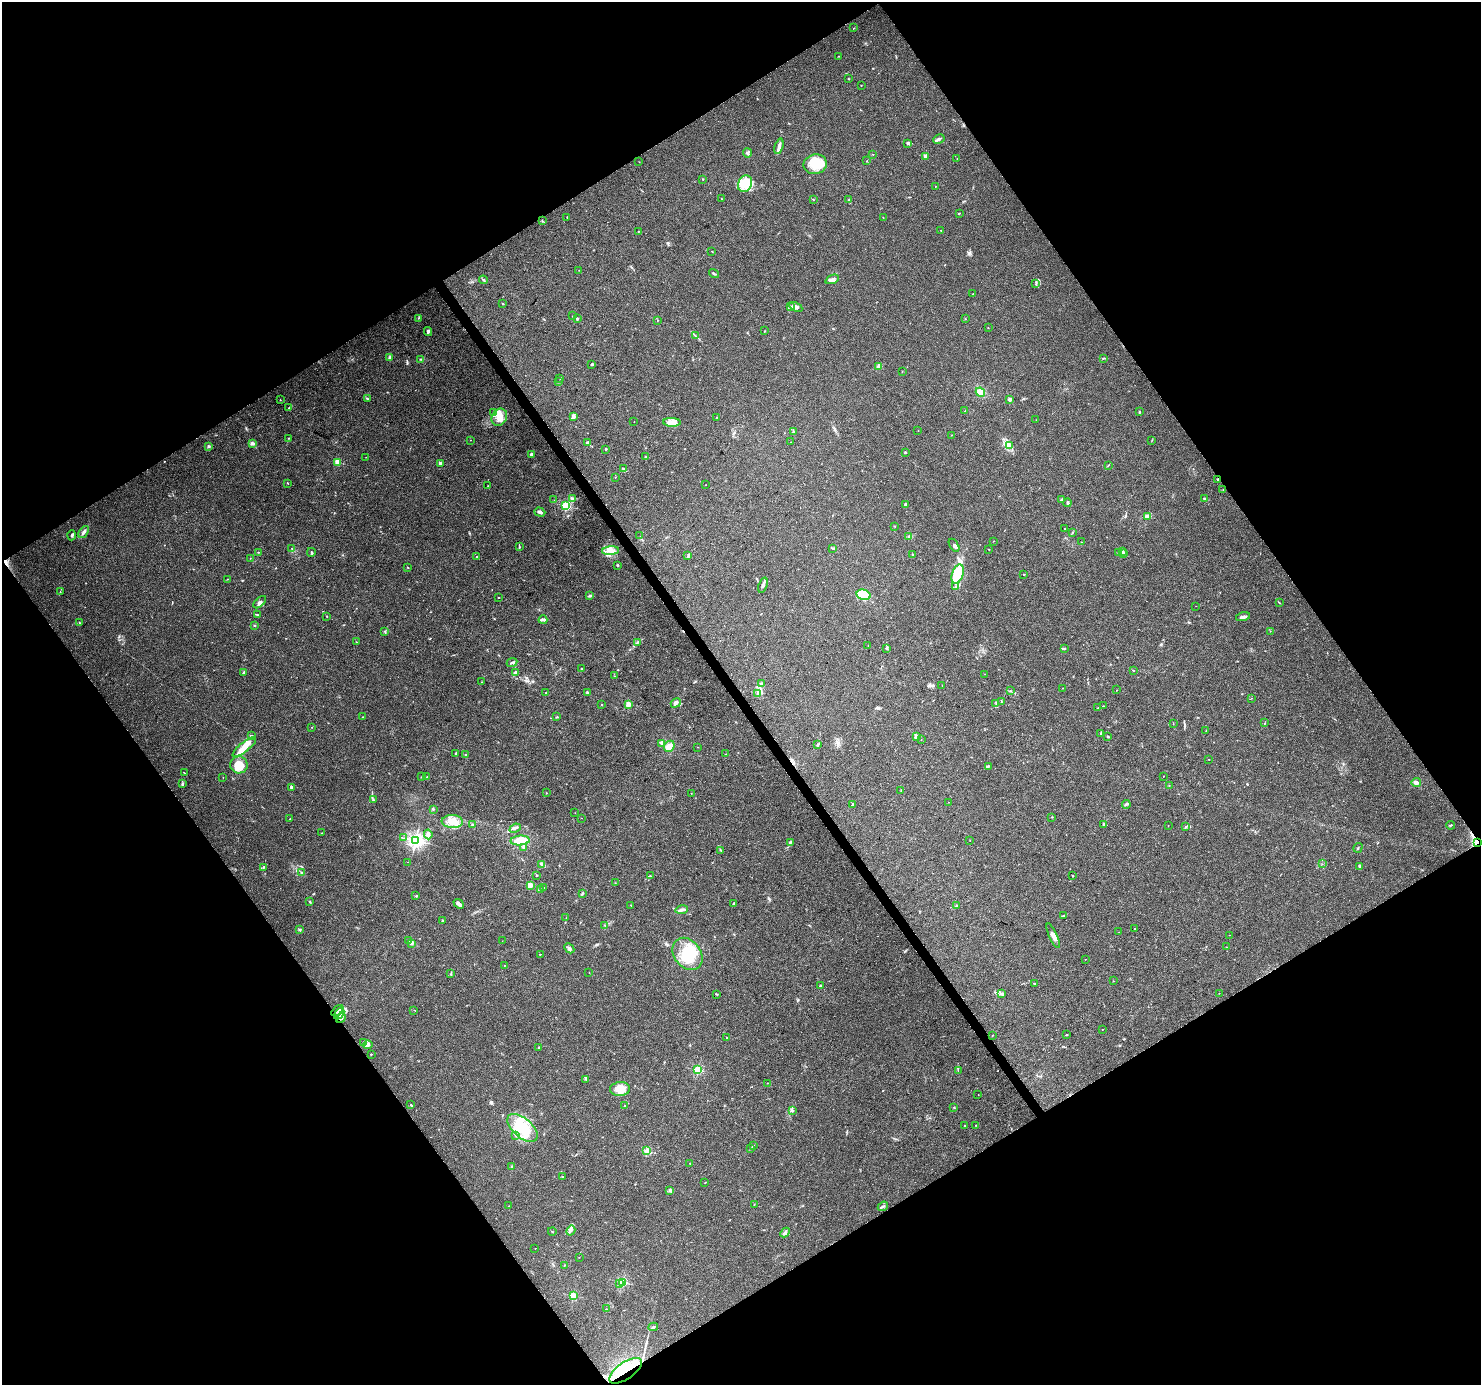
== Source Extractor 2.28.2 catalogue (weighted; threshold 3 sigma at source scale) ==
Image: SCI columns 6-5921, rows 186-5717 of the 5921 x 5841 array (HDU 1 of 3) = the unmasked area's bounding box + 8 px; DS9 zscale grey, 4 x 4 block average (1 PNG px = mean of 4 x 4 image px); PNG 1483 x 1387 px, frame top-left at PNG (2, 2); each listed source drawn as its Kron ellipse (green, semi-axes under 4 px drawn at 4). Shown black and unused: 49% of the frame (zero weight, under 3 of 4 exposures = <1% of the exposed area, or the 3 px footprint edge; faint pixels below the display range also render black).
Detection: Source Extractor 2.28.2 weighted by HDU 2 'WHT'. Background 0.0778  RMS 0.0047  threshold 0.0213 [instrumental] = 3 sigma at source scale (4.5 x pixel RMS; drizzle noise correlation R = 1.50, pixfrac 1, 0.0396/0.0396 arcsec/px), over >= 5 px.
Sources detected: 374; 5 inside a brighter object's white glare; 3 cosmic-ray / hot-pixel residue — neither listed nor drawn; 7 coinciding with a brighter row at this scale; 25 inside a brighter listed object's ellipse — not listed separately; the other 334 listed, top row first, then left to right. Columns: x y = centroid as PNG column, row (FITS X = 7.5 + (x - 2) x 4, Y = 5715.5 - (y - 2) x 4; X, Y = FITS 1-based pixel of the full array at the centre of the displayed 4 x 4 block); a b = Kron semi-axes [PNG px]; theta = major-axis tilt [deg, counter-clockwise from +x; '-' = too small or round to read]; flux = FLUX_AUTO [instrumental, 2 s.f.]
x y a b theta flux
854 28 2 2 - 0.8
838 56 2 2 - 1
849 79 2 2 - 0.97
861 85 2 2 - 0.81
939 139 6 2 27 6.4
908 143 4 3 - 5
779 146 8 3 74 11
747 153 4 3 - 4.7
873 154 2 2 - 1.2
925 156 2 2 - 40
957 159 2 2 - 0.64
867 161 2 2 - 0.71
639 162 2 2 - 0.41
815 164 11 10 - 77
703 179 2 2 - 2.2
745 184 8 7 - 30
935 186 2 2 - 1.3
721 199 2 2 - 0.66
813 199 2 2 - 0.96
849 200 3 2 - 1.9
959 213 2 2 - 1.8
567 217 2 2 - 1.1
883 217 2 2 - 0.59
542 221 2 2 - 1.9
941 230 2 2 - 0.66
639 231 2 2 - 0.8
712 251 2 2 - 1
579 270 2 2 - 0.7
714 273 5 2 - 3.3
832 279 7 4 22 8.9
483 280 4 2 - 3
1036 284 2 2 - 1.8
972 294 2 2 - 1.1
503 303 2 2 - 1.5
790 306 2 2 - 1.4
796 307 7 3 -29 7.4
573 316 2 2 - 1.3
418 318 2 2 - 1.4
577 319 2 2 - 15
965 319 2 2 - 1
658 320 2 2 - 1.7
988 328 2 2 - 0.99
765 331 2 2 - 1.2
428 332 4 3 - 6.9
696 336 3 2 - 2.4
390 357 3 3 - 4.2
1103 358 2 2 - 3.7
421 359 2 2 - 1
592 364 3 2 - 3
879 366 4 3 - 6
902 372 2 2 - 1.2
560 378 2 2 - 0.63
558 382 3 2 - 2.4
980 392 5 4 - 17
367 399 2 2 - 1.7
1010 399 2 2 - 33
280 400 2 2 - 1.2
289 407 3 2 - 1
965 411 3 2 - 1.5
1139 412 2 2 - 2.1
494 413 4 3 - 6.1
499 417 9 7 60 32
573 417 4 3 - 5.4
717 417 2 2 - 0.82
1036 420 2 2 - 0.69
634 422 2 2 - 1
672 422 9 4 -2 17
918 430 2 2 - 0.93
793 432 2 2 - 1.9
951 435 2 2 - 0.75
288 438 3 2 - 1.1
470 440 2 2 - 1.4
1152 440 2 2 - 0.69
588 442 4 2 - 4.2
790 442 2 2 - 0.73
252 443 4 3 - 5.8
1009 445 4 2 - 5.8
209 446 3 2 - 3.7
606 449 3 2 - 2.6
905 452 2 2 - 8.7
531 454 2 2 - 15
366 457 2 2 - 0.72
646 457 2 2 - 1.5
337 462 2 2 - 99
440 463 2 2 - 34
1108 465 2 2 - 1.4
624 469 4 3 - 4.7
615 477 2 2 - 1
1218 479 2 2 - 3.1
287 483 2 2 - 0.85
706 485 2 2 - 0.7
488 486 2 2 - 0.56
1223 490 2 2 - 0.91
572 498 4 2 - 3.7
1205 498 2 2 - 2.1
1062 499 3 2 - 4.3
554 500 2 2 - 0.78
1068 503 4 2 - 4
906 505 4 3 - 4.6
566 506 2 2 - 340
540 512 6 2 -19 8.6
1147 516 4 2 - 9.4
895 526 2 2 - 0.93
1065 529 2 2 - 1.2
84 532 7 3 52 7.3
1072 533 2 2 - 1.9
72 535 5 2 - 3.5
640 536 2 2 - 0.66
909 536 2 2 - 2.3
993 541 2 2 - 0.86
1081 542 2 2 - 0.71
954 545 7 2 -57 5.9
519 547 2 2 - 1.5
292 548 2 2 - 1.1
833 548 3 2 - 3
989 549 2 2 - 2
611 551 8 4 4 17
1122 551 4 2 - 4.8
258 552 2 2 - 1.2
311 552 4 2 - 3
1119 553 3 2 - 3.8
1124 553 2 2 - 5.9
913 554 2 2 - 2.4
477 556 2 2 - 3
688 556 4 2 - 3.4
250 558 2 2 - 1.5
617 565 4 2 - 2.1
407 567 2 2 - 1.2
958 574 10 5 71 100
1024 574 2 2 - 2.7
227 579 2 2 - 0.93
763 585 8 2 70 8.8
956 586 2 2 - 2.6
60 592 2 2 - 1.3
864 595 7 5 -15 100
589 596 3 2 - 3.6
499 598 2 2 - 2.5
260 602 8 3 44 8.4
1279 603 3 2 - 1.2
1196 606 2 2 - 0.52
257 615 2 2 - 1.9
327 616 2 2 - 0.96
1243 617 7 3 14 8.2
543 620 4 2 - 3.9
79 623 2 2 - 1.1
254 625 2 2 - 1.5
385 631 2 2 - 0.94
1270 631 2 2 - 0.87
356 642 2 2 - 0.89
637 642 2 2 - 2.1
868 645 2 2 - 0.48
887 648 4 2 - 2.7
1064 649 4 2 - 2.9
512 662 5 2 - 5.4
581 669 2 2 - 1.4
1133 670 2 2 - 1.7
244 672 3 2 - 3.5
515 673 4 3 - 7.2
985 674 2 2 - 0.54
614 676 2 2 - 0.91
481 682 2 2 - 0.86
761 683 2 2 - 1.8
942 685 2 2 - 1.1
1063 688 2 2 - 1.1
1116 690 2 2 - 0.64
1010 691 3 2 - 2.2
546 693 2 2 - 1.4
588 693 3 2 - 6.3
757 694 2 2 - 1.3
1252 698 2 2 - 0.63
1001 702 2 2 - 1.1
676 703 5 3 - 11
996 703 3 2 - 2.6
628 704 2 2 - 88
602 705 2 2 - 1.1
1103 706 2 2 - 0.9
1098 708 3 2 - 0.91
362 717 2 2 - 1.3
557 717 3 2 - 1.9
1265 723 2 2 - 0.81
1173 724 2 2 - 0.91
312 727 2 2 - 1.3
1206 730 2 2 - 0.72
1101 734 3 2 - 2.4
251 735 3 2 - 2.2
916 736 3 3 - 4.7
1108 736 3 2 - 2.9
921 740 2 2 - 0.73
661 743 2 2 - 3.4
818 745 4 2 - 2.6
669 746 6 5 - 20
244 747 14 4 39 29
698 747 2 2 - 0.6
455 754 3 2 - 2.4
726 754 2 2 - 2.5
466 755 2 2 - 8.5
1209 759 2 2 - 0.86
239 765 9 8 - 46
988 766 2 2 - 1.7
184 773 2 2 - 1
1163 776 2 2 - 0.87
223 777 2 2 - 0.61
421 777 2 2 - 1.1
427 777 2 2 - 2.7
1416 783 5 3 - 7.6
182 784 3 2 - 4.5
1169 785 2 2 - 1.1
291 788 4 2 - 5.1
901 790 2 2 - 0.93
546 793 2 2 - 2.4
691 793 2 2 - 0.62
373 800 3 2 - 2.1
948 802 2 2 - 0.7
1126 804 4 2 - 4.2
853 805 3 2 - 1.9
434 809 2 2 - 1.6
575 813 2 2 - 0.7
1052 817 2 2 - 1.1
581 818 2 2 - 0.86
290 819 2 2 - 0.75
452 821 11 6 -4 37
1104 824 2 2 - 16
472 825 2 2 - 3.7
1168 825 2 2 - 0.64
1450 825 4 2 - 2.2
1186 826 2 2 - 0.83
515 828 6 2 23 6
321 833 2 2 - 0.81
428 834 5 3 - 10
404 838 3 2 - 1.5
415 840 2 2 - 1000
520 841 9 5 4 36
970 841 2 2 - 0.58
790 842 3 2 - 2.8
1478 842 4 2 - 4
523 847 3 2 - 2.5
1358 848 5 2 - 2.1
721 850 2 2 - 1.4
407 862 2 2 - 0.79
541 864 3 2 - 2.9
1322 864 2 2 - 1
1360 866 3 2 - 7.5
263 867 2 2 - 2.2
302 873 2 2 - 0.94
537 876 2 2 - 1.2
650 876 2 2 - 0.9
1073 876 2 2 - 3.2
615 883 2 2 - 0.72
530 885 2 2 - 84
544 888 4 2 - 1.5
540 889 3 2 - 2
582 893 3 2 - 2.9
416 896 2 2 - 2.6
310 902 2 2 - 1.6
734 903 3 2 - 3.2
459 904 6 3 -41 8.4
631 905 2 2 - 2.7
956 906 3 2 - 4.8
682 910 6 3 9 7.7
1063 916 3 2 - 3.5
566 918 2 2 - 0.57
443 920 2 2 - 13
605 925 2 2 - 1.7
1135 928 2 2 - 1.6
300 930 3 2 - 3.1
1119 932 2 2 - 0.51
1229 935 2 2 - 0.73
1053 936 13 3 -66 13
408 940 3 3 - 7.8
502 941 2 2 - 0.51
411 943 4 2 - 2.6
1226 947 2 2 - 1.2
569 948 5 3 - 6.4
540 954 2 2 - 1.7
688 954 17 13 -53 84
1085 959 2 2 - 0.65
504 965 2 2 - 1.7
589 972 2 2 - 0.56
451 974 2 2 - 1.5
1113 981 2 2 - 0.75
1034 984 3 2 - 2
820 985 2 2 - 1.9
1219 993 2 2 - 0.78
716 994 3 2 - 1.8
1001 994 3 2 - 4.1
414 1010 2 2 - 0.79
337 1011 7 2 41 8.2
339 1013 6 3 57 13
341 1018 5 3 - 6.5
1103 1029 2 2 - 0.81
992 1035 2 2 - 0.81
1066 1035 2 2 - 1.8
727 1038 2 2 - 1.2
364 1043 2 2 - 2
368 1045 4 3 - 8.8
539 1047 2 2 - 2.8
371 1054 2 2 - 2.2
698 1070 2 2 - 240
958 1070 2 2 - 1
585 1079 3 2 - 1.9
767 1083 2 2 - 0.81
620 1089 10 7 4 24
978 1095 2 2 - 0.57
411 1105 3 2 - 1.8
625 1105 2 2 - 1.7
954 1107 2 2 - 1.6
793 1111 2 2 - 1.9
976 1125 2 2 - 0.93
964 1126 2 2 - 1.3
523 1128 18 9 -42 120
516 1135 3 2 - 1.6
753 1145 2 2 - 0.95
751 1148 2 2 - 1
647 1151 4 2 - 3.7
690 1163 2 2 - 1.8
512 1167 3 2 - 2.9
562 1177 2 2 - 1.6
705 1182 2 2 - 1.4
669 1190 2 2 - 1.5
754 1204 2 2 - 0.87
508 1206 2 2 - 0.79
883 1206 5 2 - 3.4
571 1231 5 2 - 3.6
552 1232 4 2 - 1.4
785 1233 5 2 - 4.9
535 1248 2 2 - 0.95
579 1257 2 2 - 0.83
565 1265 3 2 - 0.87
622 1282 2 2 - 270
619 1284 2 2 - 9.7
573 1296 2 2 - 160
607 1309 2 2 - 0.9
653 1327 5 2 - 3.2
626 1371 19 8 35 69
Overlapping masked pixels (flux is a lower limit): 4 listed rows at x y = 1218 479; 1478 842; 341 1018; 626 1371
Diffuse or blended objects may show on this block-average render without a row.